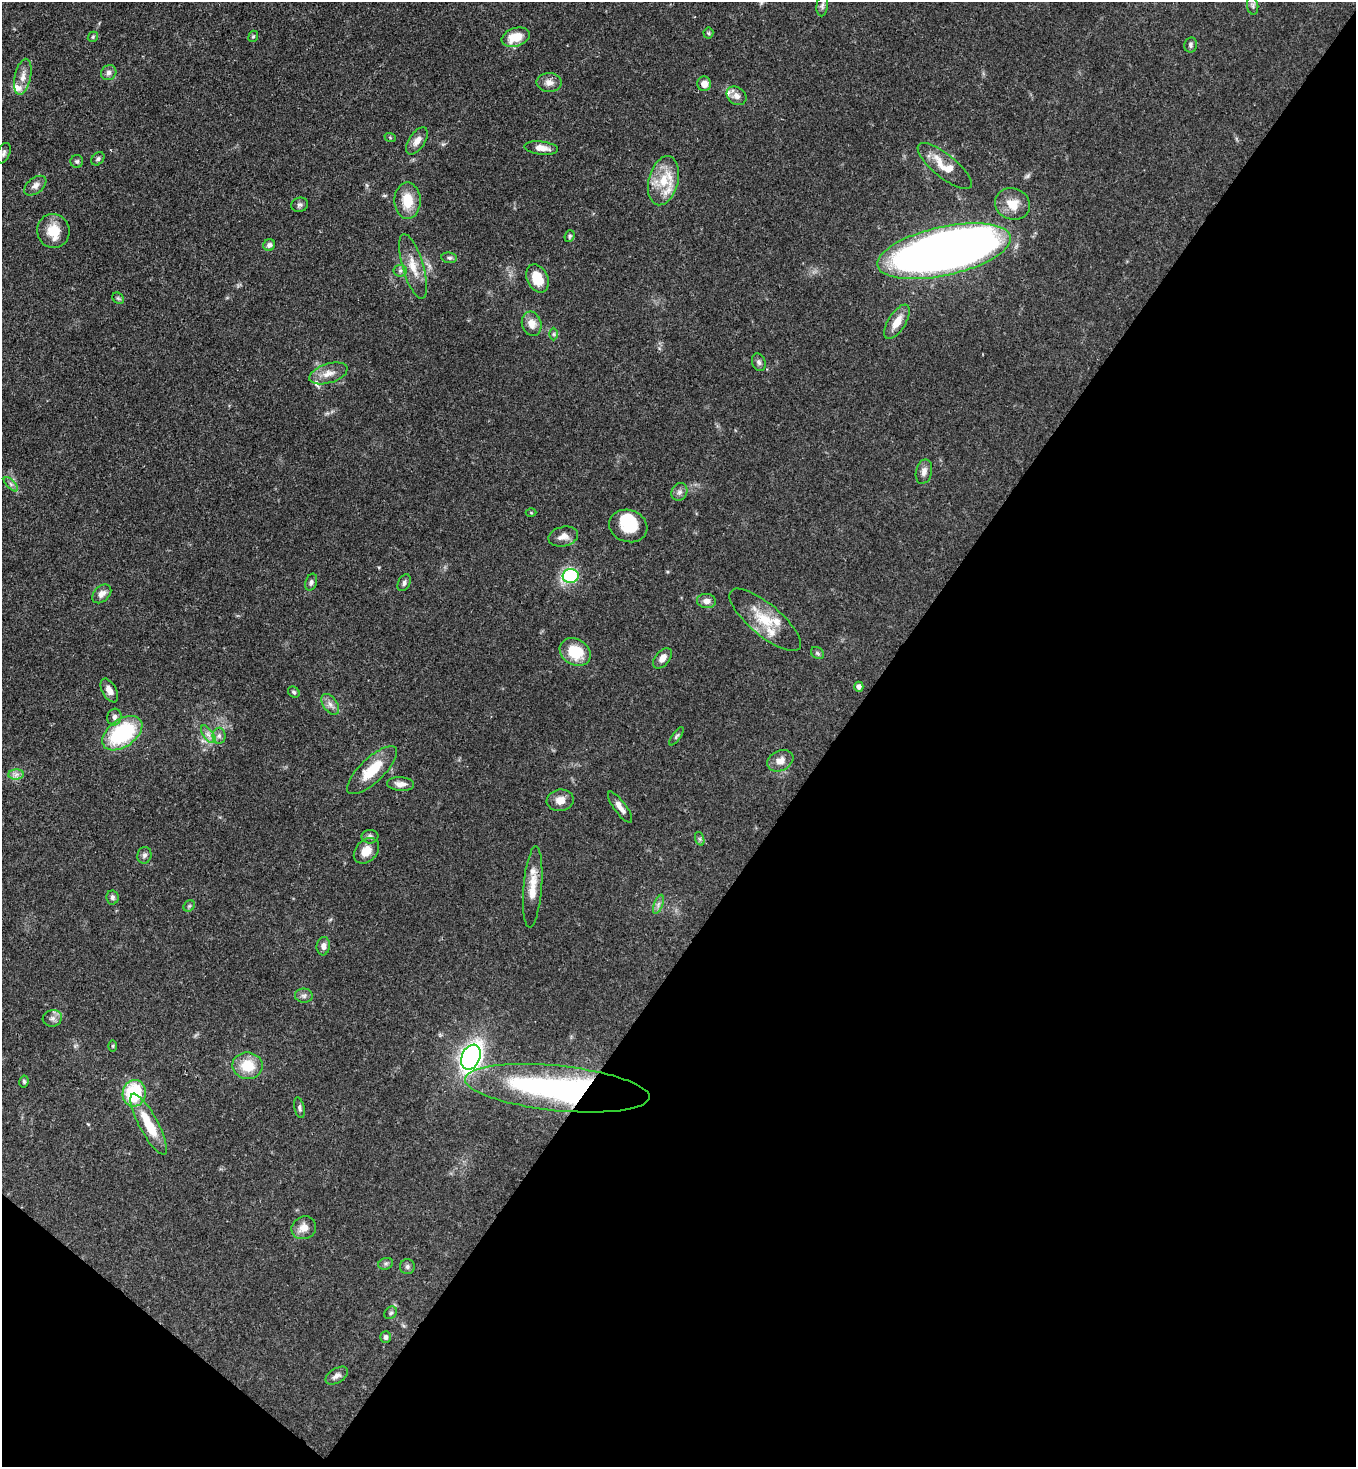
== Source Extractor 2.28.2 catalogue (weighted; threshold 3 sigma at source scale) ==
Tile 15 of 4 x 4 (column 3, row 4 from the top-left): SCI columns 3070-4423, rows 60-1524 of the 6001 x 5979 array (HDU 1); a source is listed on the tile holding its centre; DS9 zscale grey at full resolution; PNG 1358 x 1469 px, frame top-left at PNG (2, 2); each listed source drawn as its Kron ellipse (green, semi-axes under 4 px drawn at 4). Shown black and unused: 40% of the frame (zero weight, under 3 of 4 exposures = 7% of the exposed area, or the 3 px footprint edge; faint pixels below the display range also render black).
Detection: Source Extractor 2.28.2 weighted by HDU 2 'WHT'; one run over the whole footprint, this tile lists its part. Background 0.0699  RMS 0.0036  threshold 0.0163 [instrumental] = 3 sigma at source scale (4.5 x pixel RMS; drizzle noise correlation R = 1.50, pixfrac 1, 0.05/0.05 arcsec/px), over >= 5 px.
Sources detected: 100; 1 inside a brighter object's white glare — neither listed nor drawn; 6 inside a brighter listed object's ellipse — not listed separately; the other 93 listed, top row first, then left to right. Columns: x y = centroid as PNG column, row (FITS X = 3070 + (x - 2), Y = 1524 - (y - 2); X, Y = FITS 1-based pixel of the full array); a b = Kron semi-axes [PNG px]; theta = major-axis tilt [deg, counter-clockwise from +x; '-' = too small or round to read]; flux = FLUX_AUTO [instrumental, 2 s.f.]
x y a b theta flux
822 6 11 5 83 0.95
1253 6 9 5 -84 0.96
708 33 5 5 - 0.56
253 36 6 4 67 0.52
93 37 6 4 47 0.51
516 37 14 9 18 7.3
1191 45 8 6 79 0.89
109 73 8 7 - 1.5
23 77 18 8 77 3.1
549 83 12 9 -1 2.4
704 84 7 7 - 2.8
736 96 10 8 -36 2.4
390 137 6 3 -21 0.39
417 141 15 8 57 2.7
541 148 17 6 -6 3.2
3 153 11 6 67 1.1
98 159 7 5 47 0.79
77 161 6 6 - 0.84
945 166 33 11 -39 7.5
663 181 25 14 76 10
35 186 13 7 37 2
407 201 18 13 -89 8.1
1012 204 18 15 -20 5.9
300 205 8 7 - 0.99
53 231 17 16 - 7.4
569 236 6 5 - 0.66
269 245 6 5 - 1.2
944 251 68 24 13 440
449 258 8 5 -7 0.86
413 266 33 10 -73 6.3
400 271 6 6 - 0.88
537 278 15 10 -65 7.8
118 298 6 5 - 0.56
897 322 19 8 58 4.9
532 324 12 9 -73 3.6
554 334 6 4 90 0.56
759 362 9 6 -71 1
328 373 20 9 17 3.9
924 472 12 8 77 1.9
11 484 9 3 -46 0.8
679 492 9 7 63 1.4
531 513 5 3 - 0.33
628 526 19 16 -18 10
563 537 15 9 12 2.8
571 576 8 7 - 29
311 582 9 5 70 0.92
404 583 9 6 63 1.1
102 594 11 7 44 2.3
706 601 9 7 -6 2.3
765 620 44 15 -40 12
575 652 16 13 -31 11
817 653 7 5 -35 0.67
662 658 12 7 50 2.5
859 687 5 4 - 1.5
109 690 13 7 -61 2.8
294 692 6 5 - 0.68
330 704 11 7 -55 1.9
114 717 8 7 - 1.5
122 733 22 13 36 35
208 734 10 5 -54 1.7
219 736 8 6 89 1.3
676 736 11 4 54 0.65
780 761 14 10 27 3.3
372 770 32 12 43 10
16 774 8 5 2 1.3
401 784 14 7 -4 2.3
560 800 13 11 9 3.3
620 807 19 6 -54 2.4
370 837 8 7 - 1.1
700 839 7 4 -71 0.66
366 851 14 10 47 4.4
144 855 8 7 - 1.1
533 887 40 9 85 6.6
112 897 7 6 - 1
658 904 10 3 69 0.9
189 906 6 5 - 0.58
323 946 9 6 83 1.8
304 996 9 7 -4 1.2
52 1018 10 8 14 1.7
113 1046 6 4 89 0.38
471 1057 13 9 66 150
247 1066 15 13 -8 8.8
24 1081 6 4 80 0.58
557 1088 93 22 -6 100
134 1093 13 11 78 22
299 1108 10 5 -78 0.91
149 1124 34 9 -62 12
304 1228 12 11 - 3.6
386 1264 7 6 - 0.85
407 1267 7 7 - 1
391 1313 7 5 45 0.78
386 1337 6 5 - 1
337 1376 12 7 31 1.7
Overlapping masked pixels (flux is a lower limit): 1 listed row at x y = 557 1088
Isophote crosses this tile's border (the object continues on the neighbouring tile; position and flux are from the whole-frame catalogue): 1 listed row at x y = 3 153